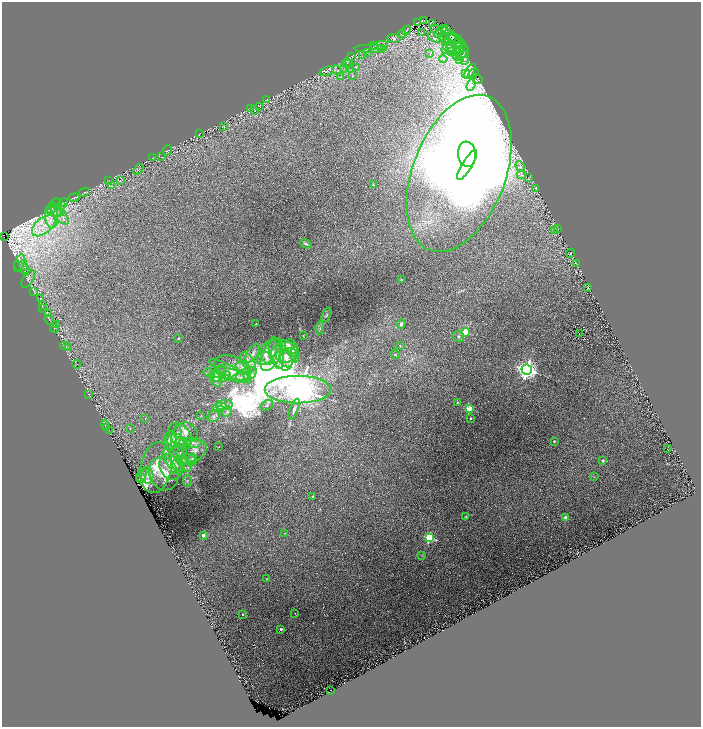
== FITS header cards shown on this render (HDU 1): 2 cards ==
NAXIS1  =                 1398
NAXIS2  =                 1450

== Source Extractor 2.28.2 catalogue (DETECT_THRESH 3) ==
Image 1398 x 1450 px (HDU 1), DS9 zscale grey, zoomed out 1/2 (1 PNG px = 2 x 2 image px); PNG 703 x 729 px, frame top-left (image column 2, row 1450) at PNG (2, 2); each listed source drawn as its Kron ellipse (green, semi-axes under 4 px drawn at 4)
Background 0.09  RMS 0.0099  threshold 0.0298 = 3 sigma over >= 5 px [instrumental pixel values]
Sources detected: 231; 35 cannot appear on this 1/2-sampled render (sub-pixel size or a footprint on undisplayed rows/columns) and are neither listed nor drawn; the other 196 listed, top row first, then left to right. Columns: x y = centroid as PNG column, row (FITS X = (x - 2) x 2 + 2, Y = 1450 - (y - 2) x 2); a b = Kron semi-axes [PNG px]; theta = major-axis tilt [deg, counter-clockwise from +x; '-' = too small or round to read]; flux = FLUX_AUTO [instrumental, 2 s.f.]
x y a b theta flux
424 21 2 1 - 0.46
417 23 2 1 - 0.45
433 24 3 2 - 0.84
435 28 3 2 - 0.84
444 28 2 2 - 0.75
407 30 5 2 - 2.2
446 30 3 1 - 0.71
440 32 7 2 45 2.2
422 33 4 2 - 1.4
402 34 4 2 - 1.3
434 37 7 4 -31 8
448 37 8 7 - 8.9
394 38 7 4 -6 3.1
444 38 6 4 -28 4.6
455 38 9 2 -26 2.1
451 39 6 4 30 4.8
446 41 4 3 - 4.4
458 43 5 4 - 2.7
452 44 10 9 - 20
374 45 3 2 - 1.3
379 45 8 4 12 6.5
460 46 6 5 - 5
371 49 16 4 -1 9.1
381 49 3 3 - 2.1
448 49 7 5 12 8.4
458 51 12 5 -25 11
367 52 3 3 - 3
452 52 4 3 - 3.4
456 53 6 3 78 5.1
461 53 9 6 46 7.9
430 54 4 1 - 0.83
363 55 2 2 - 0.69
352 56 4 3 - 1.6
464 58 7 3 89 4.8
443 59 4 1 - 1.3
459 60 3 2 - 1.7
347 63 5 2 - 2.1
348 63 3 2 - 0.93
356 67 4 2 - 1.4
344 68 4 2 - 1.4
337 70 5 2 - 2.3
327 71 7 3 19 4.5
470 71 8 4 58 4
466 73 3 2 - 0.95
473 73 6 3 44 1.7
352 76 3 3 - 1.6
341 77 3 2 - 0.93
478 80 5 1 - 0.86
471 85 6 4 70 7.1
266 100 4 2 - 0.82
260 106 3 2 - 1.4
250 109 3 2 - 1.2
255 111 3 2 - 0.85
224 126 4 2 - 1.6
200 133 4 2 - 1.2
167 150 5 2 - 0.93
467 154 13 9 -83 980
153 157 3 1 - 0.66
162 157 3 2 - 1.1
467 165 17 5 59 1100
520 166 5 3 - 3.1
138 169 6 2 50 1.5
459 173 82 46 69 4300
521 175 4 3 - 2.6
528 177 3 2 - 1.2
109 180 3 2 - 0.9
120 180 3 2 - 1.2
373 185 2 2 - 1.9
111 186 3 2 - 0.8
536 189 3 2 - 0.97
84 192 5 2 - 1.5
74 197 5 2 - 1.4
64 203 4 2 - 1.4
61 205 4 3 - 2.2
56 208 9 5 -87 7.8
51 209 4 3 - 2.4
54 212 9 4 -10 9.1
59 213 14 5 -52 16
52 216 13 6 -88 18
44 226 13 8 39 29
558 228 2 1 - 0.48
554 230 3 2 - 0.85
4 237 2 1 - 2.9
306 244 6 3 -25 3.1
571 253 5 3 - 1.9
19 263 9 4 72 6.3
577 264 2 2 - 0.99
23 265 5 4 - 5.8
22 268 9 5 -29 5.7
27 273 3 2 - 1.2
28 279 10 5 56 6.1
401 280 3 3 - 1.9
588 288 2 1 - 1.5
34 292 3 2 - 0.93
40 299 3 1 - 0.61
42 305 4 2 - 1.5
43 309 2 1 - 0.45
49 314 3 2 - 0.64
326 315 7 3 65 3.1
49 320 5 3 - 1.9
255 324 2 1 - 1.2
401 324 5 4 - 6.4
56 325 3 3 - 1.3
55 328 4 2 - 1.4
320 328 6 3 80 3
466 332 4 3 - 38
579 333 2 1 - 1.2
303 336 3 2 - 0.86
458 336 6 5 - 3.5
178 338 2 2 - 2
66 346 5 3 - 2
400 346 4 3 - 1.7
288 347 11 5 -23 21
68 348 4 3 - 2.2
292 348 9 6 -69 19
253 353 10 5 55 5.9
267 353 14 8 58 14
276 353 16 6 -79 12
272 354 18 9 63 21
295 354 8 3 -87 3.4
395 354 5 3 - 2.5
287 355 11 7 8 16
282 357 14 9 -61 22
266 358 7 4 -63 5.8
286 359 9 6 -68 12
248 362 11 6 -54 13
77 364 4 2 - 1
243 367 8 5 -27 7.3
232 368 19 12 -22 32
527 370 5 5 - 1000
219 371 7 4 51 5.8
230 371 24 5 -27 20
209 372 6 4 -15 3.7
230 374 14 6 -16 16
246 375 11 6 26 12
217 376 6 5 - 11
225 377 6 3 41 3.5
241 378 9 5 8 8.3
215 379 8 5 -62 9
298 390 33 13 0 7200
89 394 2 2 - 0.76
457 403 2 2 - 2
224 405 8 5 7 9.8
267 405 6 5 - 4.6
219 407 7 3 4 4
294 409 11 3 69 6.3
469 409 3 3 - 64
221 410 4 3 - 2.3
227 411 6 4 62 3.9
201 416 3 3 - 1.2
214 416 6 5 - 4.7
145 418 2 2 - 0.69
470 418 2 2 - 3.1
105 424 5 2 - 1.3
106 428 2 1 - 0.52
130 428 3 2 - 0.83
110 431 4 1 - 0.95
186 432 12 9 -20 16
176 436 11 5 77 8.2
180 436 15 9 -58 13
175 440 9 6 -10 12
170 441 9 6 81 13
181 441 6 3 -9 2.6
554 441 3 3 - 2.1
193 443 8 5 -9 5.8
219 447 3 2 - 0.66
667 449 2 1 - 0.44
195 451 13 9 36 16
181 453 5 3 - 1.9
192 459 5 4 - 2.6
182 460 6 3 -6 3.4
189 460 7 5 -19 5.8
603 461 2 2 - 4.3
173 462 15 7 -60 14
176 465 6 3 -68 3
170 467 13 10 -64 22
188 467 3 2 - 1.3
156 468 26 15 80 47
164 474 17 14 -68 34
141 475 7 4 65 3.7
147 475 8 6 -88 10
594 477 2 2 - 0.91
141 478 5 3 - 3
187 481 6 4 90 3.3
313 496 2 2 - 2.3
466 517 3 3 - 1.4
566 518 2 2 - 20
285 533 2 1 - 0.73
203 535 2 2 - 19
429 538 4 3 - 150
422 555 3 2 - 0.88
266 579 2 1 - 0.86
295 613 2 1 - 0.54
243 614 2 2 - 1.9
281 629 2 2 - 5.1
331 690 2 1 - 0.49
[35 sub-pixel or undisplayed-footprint detections neither listed nor drawn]